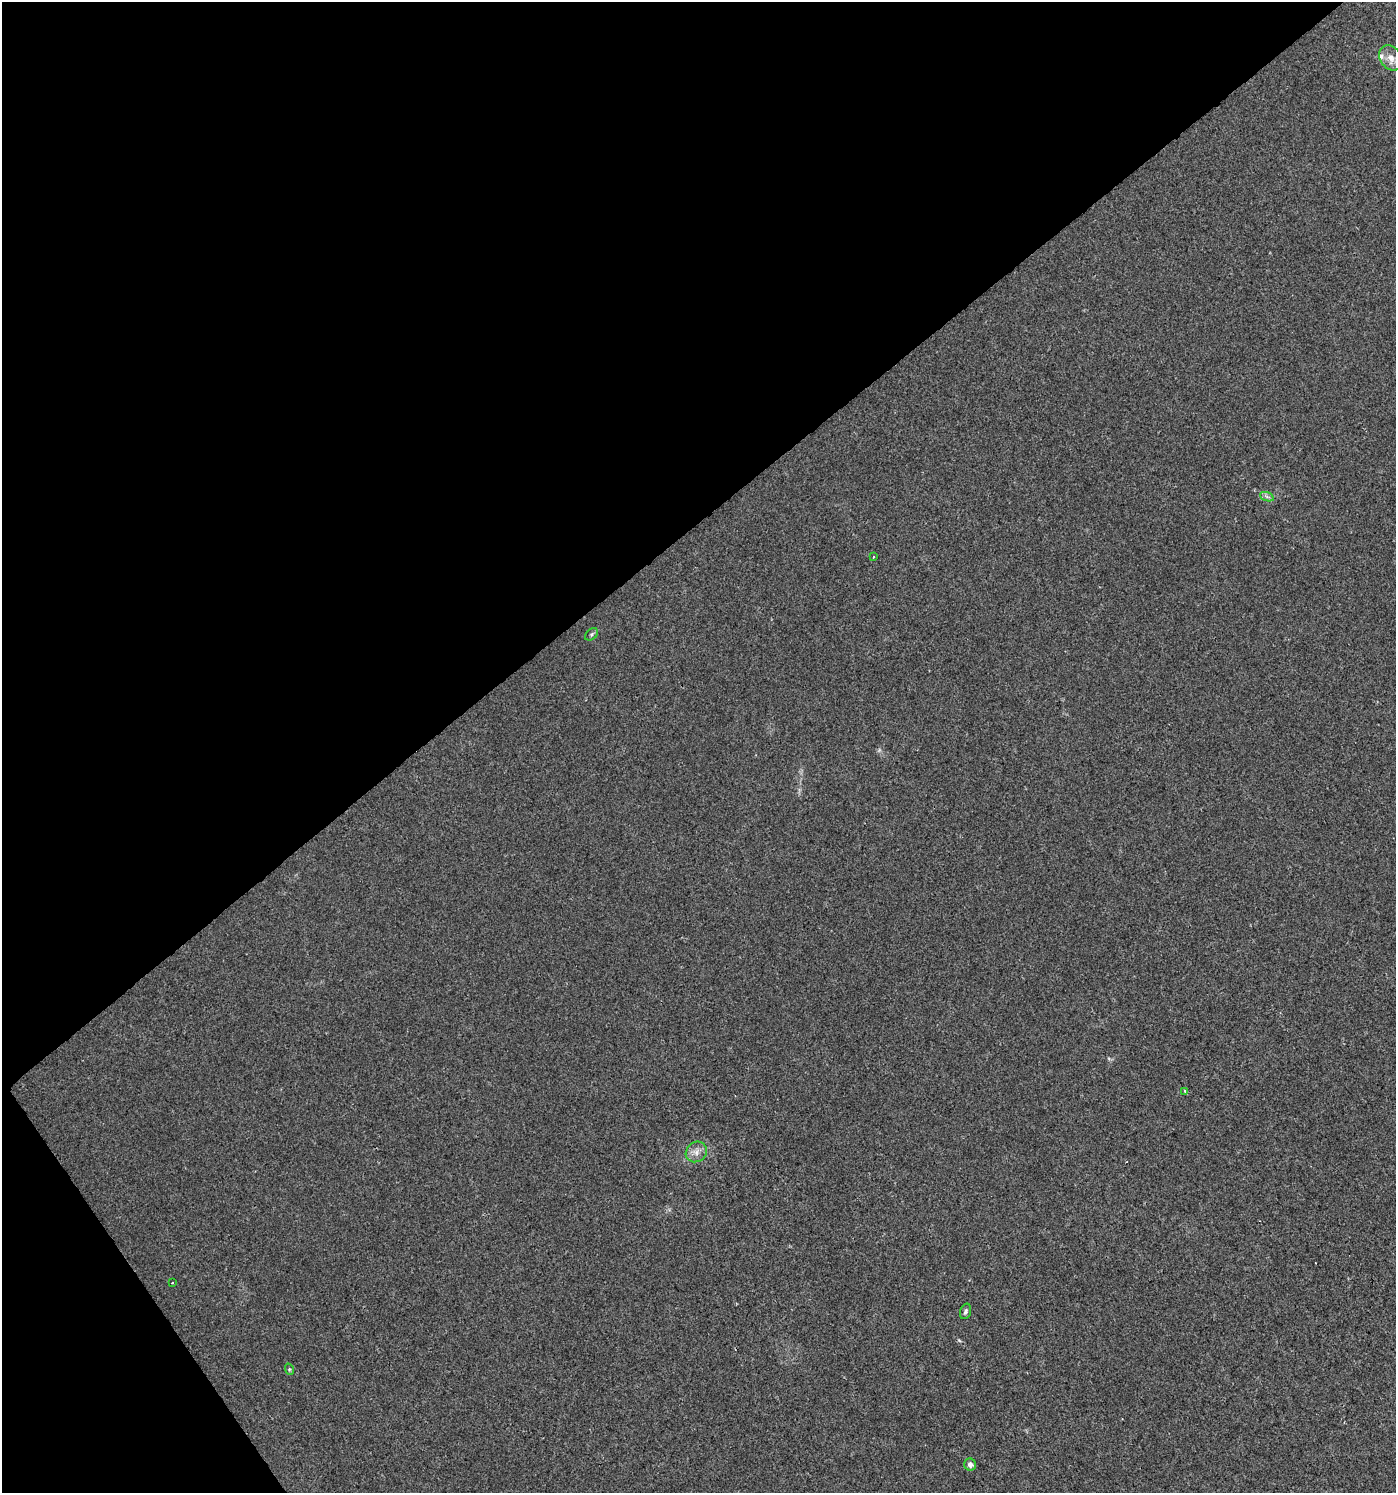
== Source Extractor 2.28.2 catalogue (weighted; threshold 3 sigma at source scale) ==
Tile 5 of 4 x 4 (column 1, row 2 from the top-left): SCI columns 213-1606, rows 2989-4479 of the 5921 x 5985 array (HDU 1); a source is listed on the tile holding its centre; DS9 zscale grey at full resolution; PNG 1398 x 1495 px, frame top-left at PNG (2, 2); each listed source drawn as its Kron ellipse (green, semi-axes under 4 px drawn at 4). Shown black and unused: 38% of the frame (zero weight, under 2 of 3 exposures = <1% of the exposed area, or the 3 px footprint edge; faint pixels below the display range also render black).
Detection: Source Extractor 2.28.2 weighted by HDU 2 'WHT'; one run over the whole footprint, this tile lists its part. Background 0.00424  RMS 0.0034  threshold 0.0154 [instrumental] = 3 sigma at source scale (4.5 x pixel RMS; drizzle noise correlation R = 1.50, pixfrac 1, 0.0396/0.0396 arcsec/px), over >= 5 px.
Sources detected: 11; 1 inside a brighter listed object's ellipse — not listed separately; the other 10 listed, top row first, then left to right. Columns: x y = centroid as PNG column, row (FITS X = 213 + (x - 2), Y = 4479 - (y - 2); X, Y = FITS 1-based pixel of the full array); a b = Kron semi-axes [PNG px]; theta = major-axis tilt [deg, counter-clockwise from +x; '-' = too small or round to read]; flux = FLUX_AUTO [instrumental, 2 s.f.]
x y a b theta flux
1391 58 14 10 -52 3.2
1267 497 7 4 -20 0.8
874 557 3 2 - 0.28
591 634 7 5 41 0.68
1185 1091 4 3 - 1.1
696 1152 11 9 39 2.3
172 1283 3 2 - 0.36
965 1311 8 5 72 0.8
289 1369 6 3 -72 0.4
970 1464 6 6 - 1.6